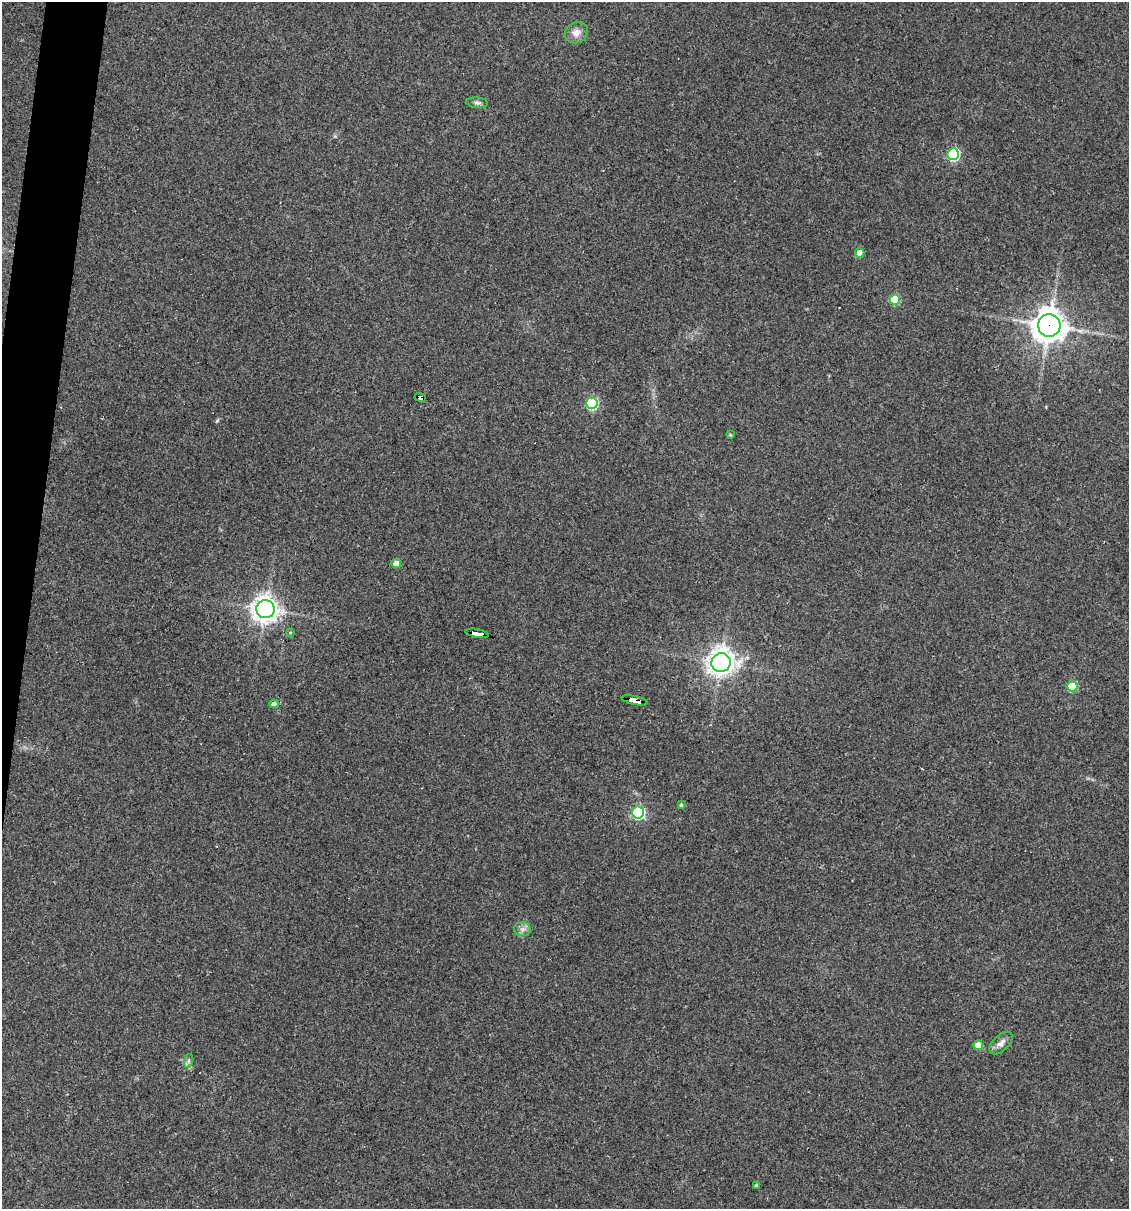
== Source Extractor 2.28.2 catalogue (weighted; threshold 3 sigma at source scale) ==
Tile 7 of 4 x 4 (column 3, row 2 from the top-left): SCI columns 2487-3613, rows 2417-3623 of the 4853 x 4831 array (HDU 1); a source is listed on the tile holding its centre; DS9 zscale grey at full resolution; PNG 1131 x 1211 px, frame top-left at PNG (2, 2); each listed source drawn as its Kron ellipse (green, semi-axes under 4 px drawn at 4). Shown black and unused: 3% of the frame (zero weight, under 3 of 4 exposures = <1% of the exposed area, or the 3 px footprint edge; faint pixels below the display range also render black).
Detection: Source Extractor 2.28.2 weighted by HDU 2 'WHT'; one run over the whole footprint, this tile lists its part. Background 0.149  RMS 0.0066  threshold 0.0296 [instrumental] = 3 sigma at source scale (4.5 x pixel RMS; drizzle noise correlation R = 1.50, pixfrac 1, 0.05/0.05 arcsec/px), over >= 5 px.
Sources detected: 29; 1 inside a brighter object's white glare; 4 cosmic-ray / hot-pixel residue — neither listed nor drawn; the other 24 listed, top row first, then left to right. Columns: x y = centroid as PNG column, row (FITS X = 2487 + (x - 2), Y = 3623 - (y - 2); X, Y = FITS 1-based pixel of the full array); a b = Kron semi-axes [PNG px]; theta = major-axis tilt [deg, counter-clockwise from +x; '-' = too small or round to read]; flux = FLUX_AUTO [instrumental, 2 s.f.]
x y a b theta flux
576 33 12 10 30 5.2
477 103 11 5 -5 2
953 154 6 6 - 82
860 253 4 4 - 6.8
895 300 5 5 - 28
1049 325 11 11 - 930
420 397 6 4 -21 27
592 403 6 5 - 64
730 435 4 3 - 0.8
396 563 5 4 - 5.5
265 609 9 9 - 560
290 633 4 3 - 0.88
477 633 11 3 -11 130
721 663 10 9 - 560
1072 686 5 5 - 29
635 700 13 4 -13 140
274 704 4 4 - 3.5
681 805 4 3 - 1.3
638 813 6 6 - 100
523 929 8 7 - 2.8
1001 1043 14 7 44 4.2
978 1045 5 4 - 9.3
188 1061 7 4 71 1.3
756 1186 4 3 - 3.2
Overlapping masked pixels (flux is a lower limit): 4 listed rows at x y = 1049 325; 420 397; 477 633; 635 700